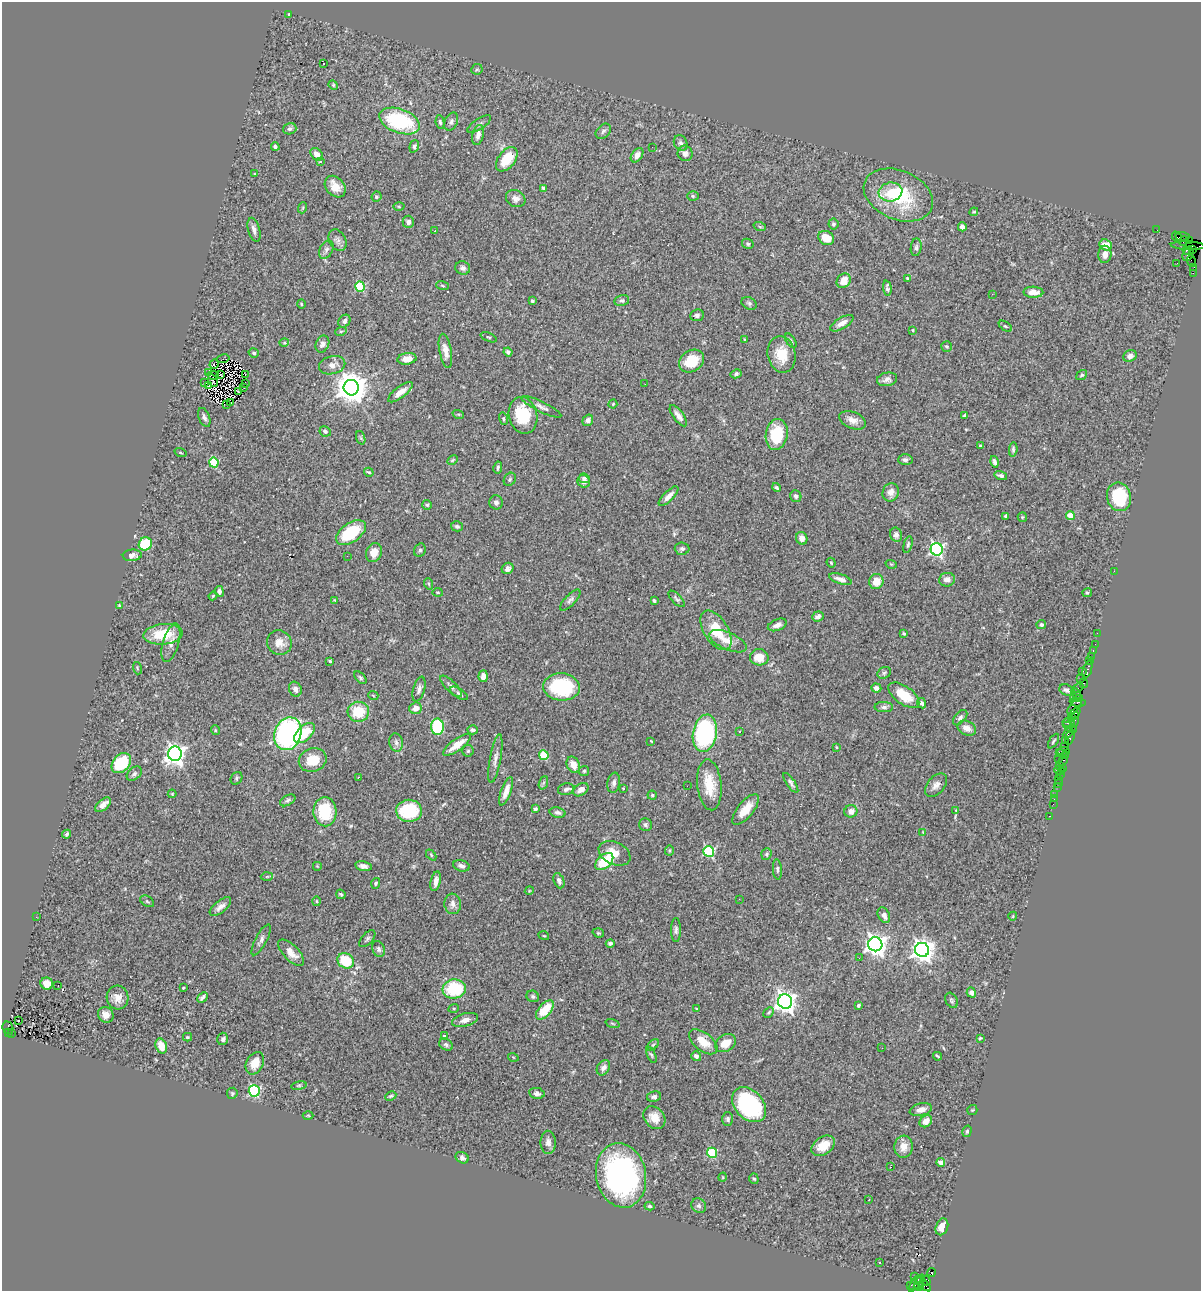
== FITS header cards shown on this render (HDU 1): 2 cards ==
NAXIS1  =                 1199
NAXIS2  =                 1289

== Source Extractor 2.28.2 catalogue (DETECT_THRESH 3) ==
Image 1199 x 1289 px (HDU 1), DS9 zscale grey, 1 PNG px = 1 image px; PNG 1203 x 1293 px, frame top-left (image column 1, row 1289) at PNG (2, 2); each listed source drawn as its Kron ellipse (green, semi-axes under 4 px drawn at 4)
Background 1.92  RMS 0.078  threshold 0.234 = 3 sigma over >= 5 px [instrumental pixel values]
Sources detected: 403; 1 with non-positive FLUX_AUTO (blend fragments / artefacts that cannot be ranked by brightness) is neither listed nor drawn; the other 402 listed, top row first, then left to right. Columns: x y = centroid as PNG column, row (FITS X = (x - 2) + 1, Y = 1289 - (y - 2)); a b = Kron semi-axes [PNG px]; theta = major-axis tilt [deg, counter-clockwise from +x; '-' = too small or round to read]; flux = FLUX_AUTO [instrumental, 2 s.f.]
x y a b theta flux
289 15 3 3 - 4.3
323 63 3 3 - 7.5
477 69 6 5 - 7.2
333 85 5 4 - 6.4
400 121 21 12 -20 420
451 121 9 6 63 18
440 122 7 4 -81 10
479 124 14 5 32 18
290 129 7 5 17 14
603 131 9 6 45 12
478 135 10 5 77 23
681 143 8 6 -58 15
414 146 6 4 71 9.9
275 147 4 4 - 12
652 147 3 2 - 4.8
685 153 8 7 - 26
317 154 7 5 -46 44
637 155 8 5 54 27
507 159 14 8 53 160
320 162 3 3 - 7.6
254 174 3 2 - 3.9
335 187 12 9 -47 69
543 188 4 3 - 8.9
890 192 12 9 10 57
898 195 36 24 -23 360
693 196 6 5 - 8.4
376 197 5 5 - 8.9
516 199 10 8 -28 28
399 207 5 3 - 5.1
302 208 6 3 70 4.9
974 212 4 3 - 5.2
408 222 6 5 - 20
833 224 5 5 - 9.1
760 227 6 4 -20 6.9
962 227 4 4 - 20
254 230 12 6 -74 25
435 230 4 3 - 3.6
1157 230 2 2 - 19
1177 237 6 2 -50 270
1182 237 7 4 -8 380
826 238 8 6 -30 88
338 240 11 8 -62 23
1183 241 5 3 - 220
1189 241 3 3 - 61
748 244 6 5 - 9.5
1106 245 6 5 - 48
1188 246 17 4 -3 740
916 247 9 5 83 14
1193 249 4 3 - 100
326 250 10 6 62 19
1186 250 4 3 - 230
1105 254 8 6 83 31
1188 254 7 5 68 560
1191 261 6 2 -72 95
1177 263 2 2 - 5.2
463 268 7 6 - 15
1194 268 4 2 - 92
1193 273 2 2 - 27
907 278 4 3 - 4.7
844 281 8 6 51 61
442 286 6 3 -19 5.3
360 287 5 5 - 290
887 288 7 3 -84 13
1033 292 10 5 -1 48
992 294 2 2 - 60
532 301 3 3 - 8.7
622 301 7 5 11 13
749 303 8 6 -29 11
301 304 5 3 - 4.8
697 315 7 6 - 14
344 321 7 5 52 15
842 323 13 5 31 34
1005 326 7 4 -35 6.9
913 330 3 2 - 4.2
341 331 6 3 18 6.1
489 337 8 3 -22 6
745 340 3 3 - 6.7
791 341 8 4 -57 10
284 343 5 3 - 4.7
322 344 9 6 66 21
947 346 5 5 - 8.9
445 351 17 6 -79 40
508 352 4 4 - 10
254 353 5 4 - 9.5
782 354 18 14 -78 120
1130 356 7 5 23 25
223 359 6 2 14 0.54
407 359 9 6 9 52
691 361 13 10 33 130
214 364 5 2 - 1.6
332 365 13 9 13 40
208 373 2 2 - 3.3
736 374 6 4 28 11
213 375 6 2 -7 6.1
221 375 3 2 - 3.5
245 375 3 2 - 7.1
1082 375 6 4 36 6.9
887 379 10 6 10 22
213 380 7 2 -62 1.6
205 383 3 2 - 5.7
245 383 3 2 - 6.7
645 384 2 2 - 4.5
208 386 2 2 - 5.7
244 388 3 2 - 3
351 388 8 7 - 9500
238 392 3 2 - 4.3
400 392 15 5 38 46
230 403 2 2 - 2
613 404 4 4 - 5.1
227 405 2 2 - 2.6
541 407 22 5 -26 25
458 414 6 3 -17 5.3
523 415 18 14 -76 220
678 416 12 5 -54 28
965 416 4 3 - 11
204 417 10 5 -69 16
503 419 6 4 -76 7.6
588 420 6 5 - 20
853 420 14 8 -22 43
325 431 6 5 - 12
777 434 15 11 80 220
361 438 7 4 -71 7.3
980 446 3 3 - 6.4
1013 449 7 4 86 10
180 452 6 3 -19 4.4
452 460 6 3 28 6
905 460 7 5 3 14
995 462 6 3 -75 15
214 463 5 4 - 290
498 468 6 3 79 9.6
369 472 5 3 - 7.3
1001 476 6 4 -15 12
584 478 5 5 - 16
510 479 7 5 58 9.4
584 481 6 6 - 19
776 488 4 3 - 8.3
891 492 9 8 - 30
668 496 13 5 45 34
796 496 6 5 - 13
1119 497 14 12 -78 290
496 502 7 6 - 17
427 505 5 5 - 9.2
1070 515 4 4 - 87
1005 516 4 3 - 8
1022 517 5 4 - 6.8
457 526 6 5 - 12
351 533 17 9 35 250
896 535 7 6 - 19
802 538 6 5 - 24
145 544 7 6 - 200
908 545 8 4 76 9.7
682 549 7 6 - 13
937 549 6 6 - 1100
420 550 7 5 61 11
374 553 10 7 70 52
132 555 9 5 4 25
347 556 3 2 - 4.4
831 563 5 4 - 5.2
891 564 6 3 -18 5.6
508 568 6 5 - 18
1114 571 2 2 - 91
840 579 12 5 -17 29
947 580 8 7 - 26
876 581 7 7 - 69
429 584 6 3 -71 5.5
219 591 5 4 - 18
438 592 5 3 - 5.9
1087 593 5 4 - 8.8
213 596 4 4 - 5.5
677 599 10 5 -45 13
334 600 3 3 - 4.7
570 600 13 5 47 17
654 601 3 3 - 13
119 606 3 3 - 5.9
818 616 6 5 - 22
777 625 10 5 22 25
1041 625 5 4 - 9.6
716 630 22 12 -57 170
904 633 4 2 - 6.7
1097 633 2 2 - 44
163 634 20 10 4 180
728 641 20 8 -24 54
171 643 20 8 74 44
279 643 13 12 - 58
1095 644 2 2 - 28
1093 650 3 2 - 79
1091 656 2 2 - 97
759 657 9 8 - 86
1089 660 3 2 - 71
330 661 3 3 - 6.4
137 668 6 3 -72 5.3
1087 669 9 3 71 250
1082 671 3 2 - 110
884 673 7 5 27 9.5
483 676 6 4 86 31
360 678 7 4 -47 9.5
1081 678 3 2 - 140
1084 683 5 3 - 110
451 686 14 5 -45 21
561 687 18 13 -4 380
876 688 5 4 - 17
1078 688 5 2 - 190
295 689 8 6 -65 20
419 689 13 5 74 23
1067 690 7 5 -21 16
459 693 10 4 -34 12
1076 693 6 3 -52 180
373 695 5 3 - 4.2
904 695 18 9 -36 120
1074 698 3 2 - 7.2
1080 698 2 2 - 29
1078 702 8 3 -7 400
921 703 5 4 - 14
884 707 9 5 0 16
1074 707 9 4 51 470
416 708 6 5 - 40
358 712 11 10 - 150
1075 713 6 3 57 320
1071 717 3 3 - 170
960 718 9 5 49 15
1075 720 8 3 78 400
1069 723 6 3 -9 780
437 727 8 6 -88 410
1070 727 8 3 -31 270
967 728 10 7 -25 39
215 730 5 3 - 5.7
473 730 5 4 - 15
740 732 3 2 - 5.4
305 733 13 7 44 140
705 733 19 12 80 780
1068 733 6 3 44 220
288 734 17 13 69 1000
1070 737 7 3 72 350
651 741 3 3 - 5.6
1053 741 8 3 58 7.2
1066 741 3 2 - 150
396 742 9 7 -80 21
457 745 17 6 36 81
1065 746 2 2 - 100
836 747 3 2 - 3.6
468 751 6 6 - 9
1063 751 6 3 5 160
1059 752 3 2 - 200
175 754 7 7 - 2900
544 755 5 4 - 200
1065 755 3 2 - 93
1058 758 2 2 - 56
495 759 25 5 80 32
313 760 14 11 21 120
1063 761 5 3 - 160
121 763 11 8 48 260
573 765 8 6 -64 47
1060 765 4 2 - 120
1062 768 2 2 - 130
584 771 5 5 - 7.8
1060 771 5 3 - 170
134 774 8 6 40 14
1060 775 2 2 - 110
358 777 3 2 - 7.4
236 778 7 5 57 10
1059 779 3 2 - 130
543 783 7 4 70 9.6
614 783 10 6 80 19
791 783 12 4 -55 14
1058 783 2 2 - 37
709 785 25 12 -84 130
936 785 14 8 49 31
687 786 2 2 - 5.8
1057 787 2 2 - 16
623 788 2 2 - 4
566 789 8 5 13 16
581 790 8 5 35 33
506 791 15 5 70 40
172 794 4 4 - 5.4
652 795 4 4 - 7
1055 795 3 3 - 160
1054 799 2 2 - 20
288 800 8 5 27 13
1053 804 2 2 - 22
103 805 9 5 42 33
535 809 4 4 - 10
746 809 19 7 50 83
956 810 4 4 - 4.3
409 811 13 11 1 290
851 811 6 6 - 28
325 812 14 11 -88 220
558 812 8 5 -12 16
1050 816 3 2 - 43
645 825 6 6 - 12
923 832 4 4 - 4.3
67 834 4 3 - 8
669 850 5 4 - 6.9
709 851 5 5 - 560
615 853 17 11 -25 76
766 854 6 5 - 10
431 855 6 4 -47 6.3
604 862 10 6 41 190
317 866 5 5 - 5.3
363 866 8 4 -12 22
461 866 8 5 -16 19
777 869 10 4 -86 11
267 877 6 4 3 7
436 881 10 5 76 29
559 881 8 5 -67 18
376 883 5 3 - 7
529 891 4 3 - 4.9
341 894 5 3 - 7.3
739 899 3 2 - 5.6
147 901 7 5 -31 8.5
317 901 5 3 - 5.1
453 904 10 8 -84 28
220 907 13 6 39 31
884 915 8 5 -63 27
1013 916 4 3 - 5
36 917 3 2 - 8
676 930 12 5 90 17
598 933 6 4 -19 6.6
544 936 5 3 - 4.6
367 939 10 5 48 13
261 940 17 6 62 23
610 943 4 3 - 13
875 944 7 7 - 3700
378 949 8 6 -67 16
922 950 7 7 - 3800
291 953 17 7 -46 52
859 958 2 2 - 6.1
346 961 8 7 - 170
47 983 6 6 - 48
58 986 3 2 - 11
183 988 3 3 - 9
454 989 11 9 6 270
971 993 5 4 - 25
533 996 6 5 - 12
202 997 6 3 43 12
118 998 12 10 -78 43
951 1000 8 6 -59 11
785 1001 7 7 - 3300
858 1005 4 3 - 9.7
454 1008 5 3 - 6.2
697 1009 3 2 - 5.4
545 1010 11 6 50 130
769 1012 6 3 45 7.6
106 1015 8 7 - 40
18 1020 3 2 - 9.7
465 1020 13 6 15 34
612 1023 7 3 -19 5.9
8 1028 6 5 - 570
8 1033 3 2 - 170
12 1033 3 2 - 300
444 1036 3 3 - 5
187 1037 4 4 - 5.2
980 1038 4 3 - 5.6
223 1039 6 5 - 11
703 1042 16 9 -38 88
726 1043 11 8 32 72
446 1045 7 5 -29 12
653 1045 7 4 45 9.8
161 1046 8 5 -69 72
882 1048 2 2 - 3.6
651 1055 9 4 -65 9
696 1056 5 4 - 19
937 1056 4 2 - 5.7
513 1057 5 3 - 4.1
255 1063 12 8 62 65
603 1068 8 6 57 20
299 1086 8 4 9 7.4
254 1091 5 5 - 640
232 1093 5 5 - 7.8
537 1093 8 5 -11 17
391 1096 6 3 26 7
654 1097 7 5 10 14
749 1105 20 14 -47 550
921 1110 11 6 13 31
972 1110 5 5 - 5.9
308 1115 5 3 - 5.2
654 1118 12 10 -48 62
728 1119 7 5 -89 12
926 1121 7 5 40 41
967 1131 6 4 74 7.6
548 1142 11 7 -89 28
823 1146 13 8 34 75
904 1147 11 9 85 61
712 1153 5 5 - 350
462 1158 7 5 -31 16
941 1163 4 4 - 49
890 1167 3 2 - 4.9
621 1175 32 25 -78 1100
723 1177 5 3 - 4
754 1179 5 4 - 8.5
869 1200 3 2 - 5.9
649 1206 5 3 - 7.3
699 1206 8 7 - 15
942 1227 8 6 71 44
880 1263 3 2 - 5
931 1272 4 3 - 1100
914 1276 2 2 - 51
926 1281 5 4 - 750
920 1282 8 3 67 330
915 1284 9 3 56 320
923 1284 10 4 -42 680
910 1285 4 3 - 75
919 1287 5 4 - 600
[1 non-positive-flux detection neither listed nor drawn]